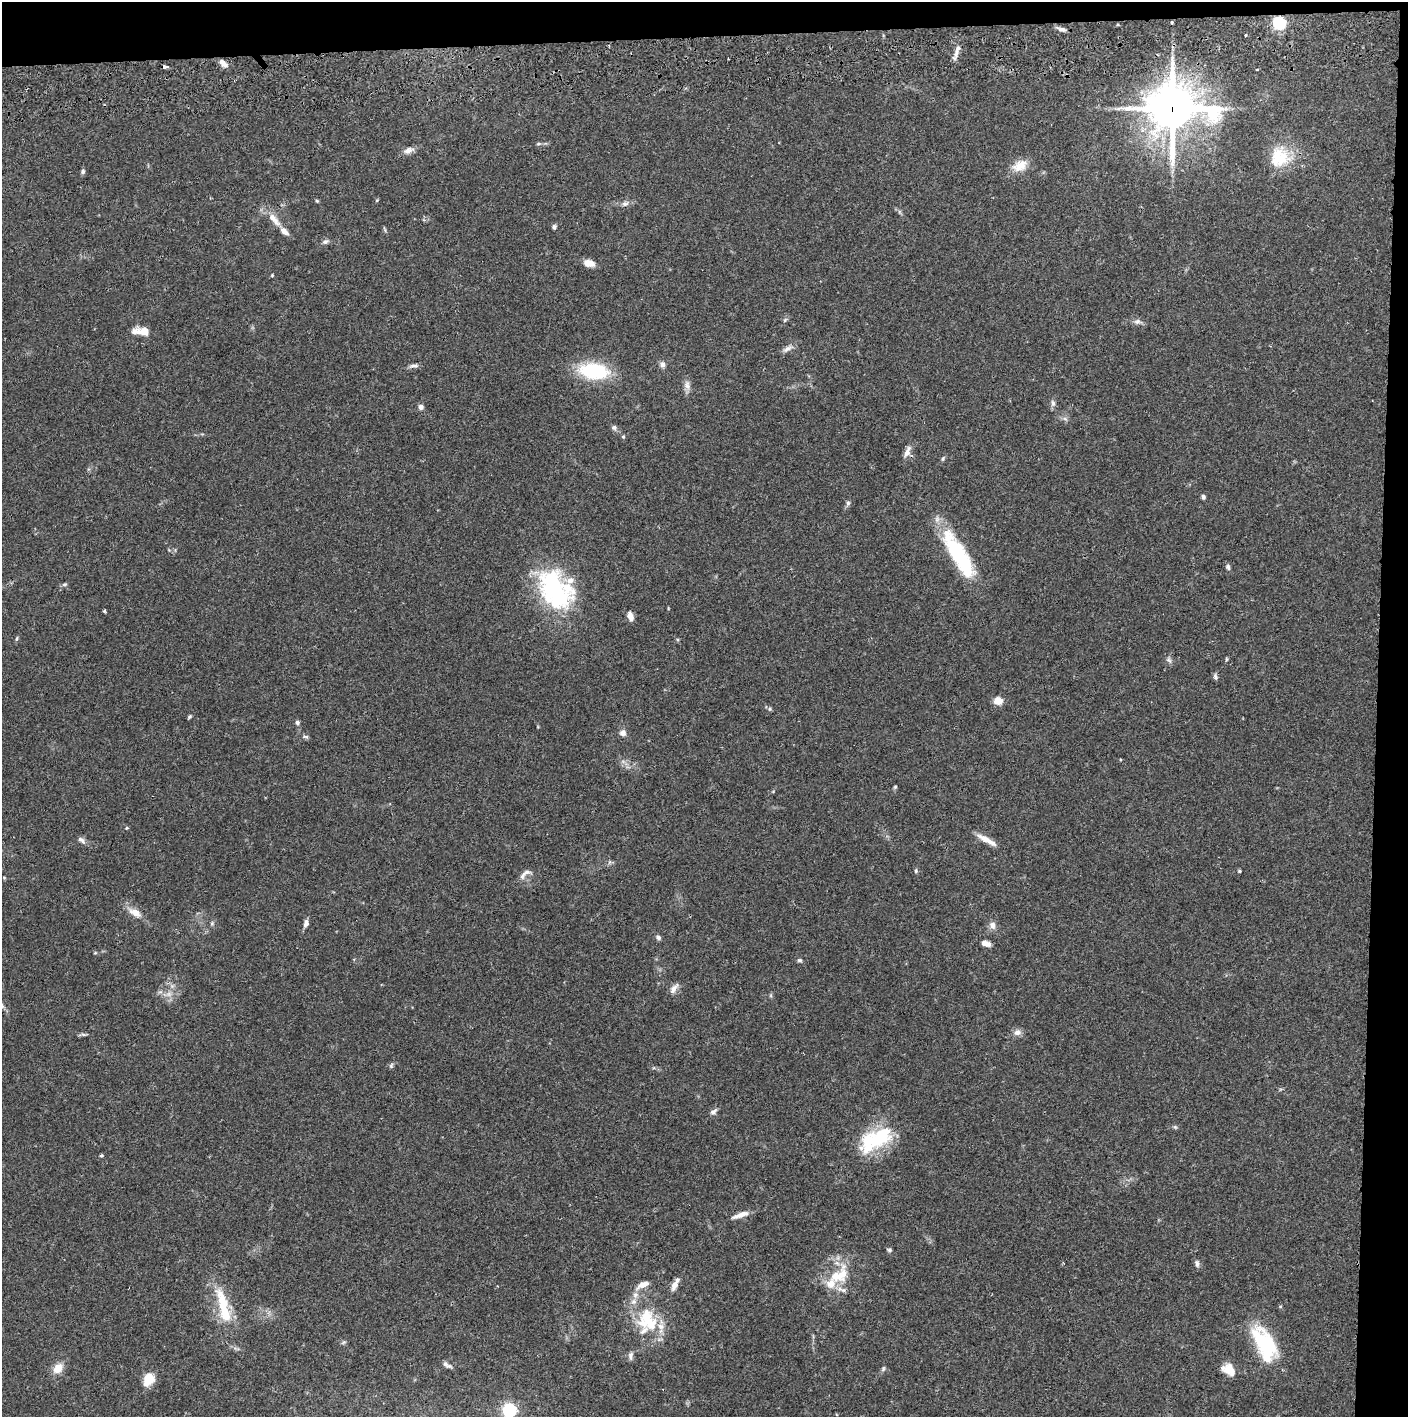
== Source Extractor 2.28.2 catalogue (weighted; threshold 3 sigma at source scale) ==
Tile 3 of 3 x 3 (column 3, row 1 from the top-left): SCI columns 2817-4222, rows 2887-4301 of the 4229 x 4358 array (HDU 1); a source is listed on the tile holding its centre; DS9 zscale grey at full resolution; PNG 1410 x 1419 px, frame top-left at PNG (2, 2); no overlay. Shown black and unused: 5% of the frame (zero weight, under 2 of 3 exposures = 3% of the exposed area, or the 3 px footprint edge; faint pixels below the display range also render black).
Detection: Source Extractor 2.28.2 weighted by HDU 2 'WHT'; one run over the whole footprint, this tile lists its part. Background 0.0682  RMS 0.0048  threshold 0.0218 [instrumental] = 3 sigma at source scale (4.5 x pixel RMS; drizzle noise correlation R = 1.50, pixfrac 1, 0.05/0.05 arcsec/px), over >= 5 px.
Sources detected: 116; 5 inside a brighter object's white glare — not listed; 11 inside a brighter listed object's ellipse — not listed separately; the other 100 listed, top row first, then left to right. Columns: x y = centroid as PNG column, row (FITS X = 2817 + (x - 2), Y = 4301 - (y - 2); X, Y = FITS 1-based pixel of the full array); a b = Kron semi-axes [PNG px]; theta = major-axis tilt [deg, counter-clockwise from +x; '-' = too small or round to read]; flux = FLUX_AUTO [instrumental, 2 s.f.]
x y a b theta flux
1172 22 3 3 - 0.72
1279 23 6 5 - 89
1062 29 12 5 -16 1.7
1246 35 3 3 - 0.59
957 51 24 5 70 3.2
223 63 11 6 -39 3
164 67 5 3 - 3.4
1257 69 3 2 - 0.5
1172 108 18 17 - 1700
538 144 7 4 6 0.82
408 150 14 8 21 2.7
1279 157 28 27 - 17
1020 166 20 13 25 7.2
83 171 6 5 - 1.1
377 200 5 3 - 0.45
317 201 5 4 - 0.52
625 204 9 6 -9 1.7
274 219 23 8 -48 6.2
554 227 5 5 - 1.1
384 229 10 2 -72 0.59
325 242 8 5 25 1.4
589 263 11 7 -13 5.1
272 275 4 4 - 0.44
785 320 7 4 53 0.8
1137 322 11 7 2 1.9
145 331 16 7 -3 6.9
787 348 16 6 30 2.3
662 364 8 7 - 1.8
414 366 15 5 8 1.6
594 371 32 16 -7 32
687 385 14 8 -80 2.8
1053 403 10 6 -89 1.5
421 407 6 6 - 1.7
1065 419 7 4 -19 1
614 427 7 6 - 1.2
623 437 5 4 - 0.54
907 452 17 7 67 2.9
943 458 7 4 63 0.79
1203 497 5 4 - 1.2
848 503 8 5 81 1.1
958 554 44 20 -61 34
1228 567 7 6 - 1.2
65 584 7 5 7 0.88
554 590 56 34 -57 57
104 611 4 4 - 0.57
630 616 10 6 -75 3.2
17 638 7 3 71 0.62
1226 659 6 4 89 0.54
1169 660 8 6 -55 1.4
1215 677 8 5 -76 1.2
998 701 7 6 - 7.1
770 709 6 4 89 0.68
190 717 6 4 42 0.7
297 722 6 5 - 1.2
623 733 7 6 - 2.7
305 737 9 4 4 0.81
895 787 5 4 - 0.64
127 828 4 4 - 0.51
81 840 12 6 -36 1.9
986 840 28 6 -29 5.2
609 862 6 4 89 0.81
916 871 6 4 72 0.71
1239 871 4 4 - 0.59
525 874 19 7 35 3
4 877 5 3 - 0.43
135 913 18 9 -27 5.1
212 923 6 5 - 0.86
306 924 10 6 73 2.1
992 925 11 9 -76 2.5
658 937 7 6 - 1.2
984 943 10 8 -26 2
95 953 5 3 - 0.44
799 960 7 5 -13 0.9
172 986 5 5 - 1.2
674 988 15 7 52 2.8
169 994 10 6 26 2.4
1017 1032 10 8 0 2.4
83 1035 8 3 -19 0.81
391 1065 7 5 69 0.91
713 1112 10 7 42 1.7
1175 1127 7 4 -44 0.69
883 1137 27 22 75 22
101 1155 4 4 - 0.69
740 1215 22 6 19 4
889 1250 6 5 - 0.84
1197 1263 10 6 -74 1.4
839 1275 34 21 42 18
643 1285 17 7 25 4.2
674 1285 12 6 67 3.3
635 1295 10 8 65 3.1
223 1304 44 13 -75 20
647 1317 33 20 58 20
1262 1340 38 24 -55 30
631 1356 11 6 86 1.7
447 1365 13 5 -29 1.8
58 1368 12 8 49 6.4
883 1369 8 4 64 0.9
1229 1369 16 11 -33 6.4
148 1379 16 12 67 7.5
509 1410 6 6 - 98
Overlapping masked pixels (flux is a lower limit): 2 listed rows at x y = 164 67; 1172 108
Isophote crosses this tile's border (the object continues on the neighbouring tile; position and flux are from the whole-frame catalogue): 1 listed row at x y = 509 1410